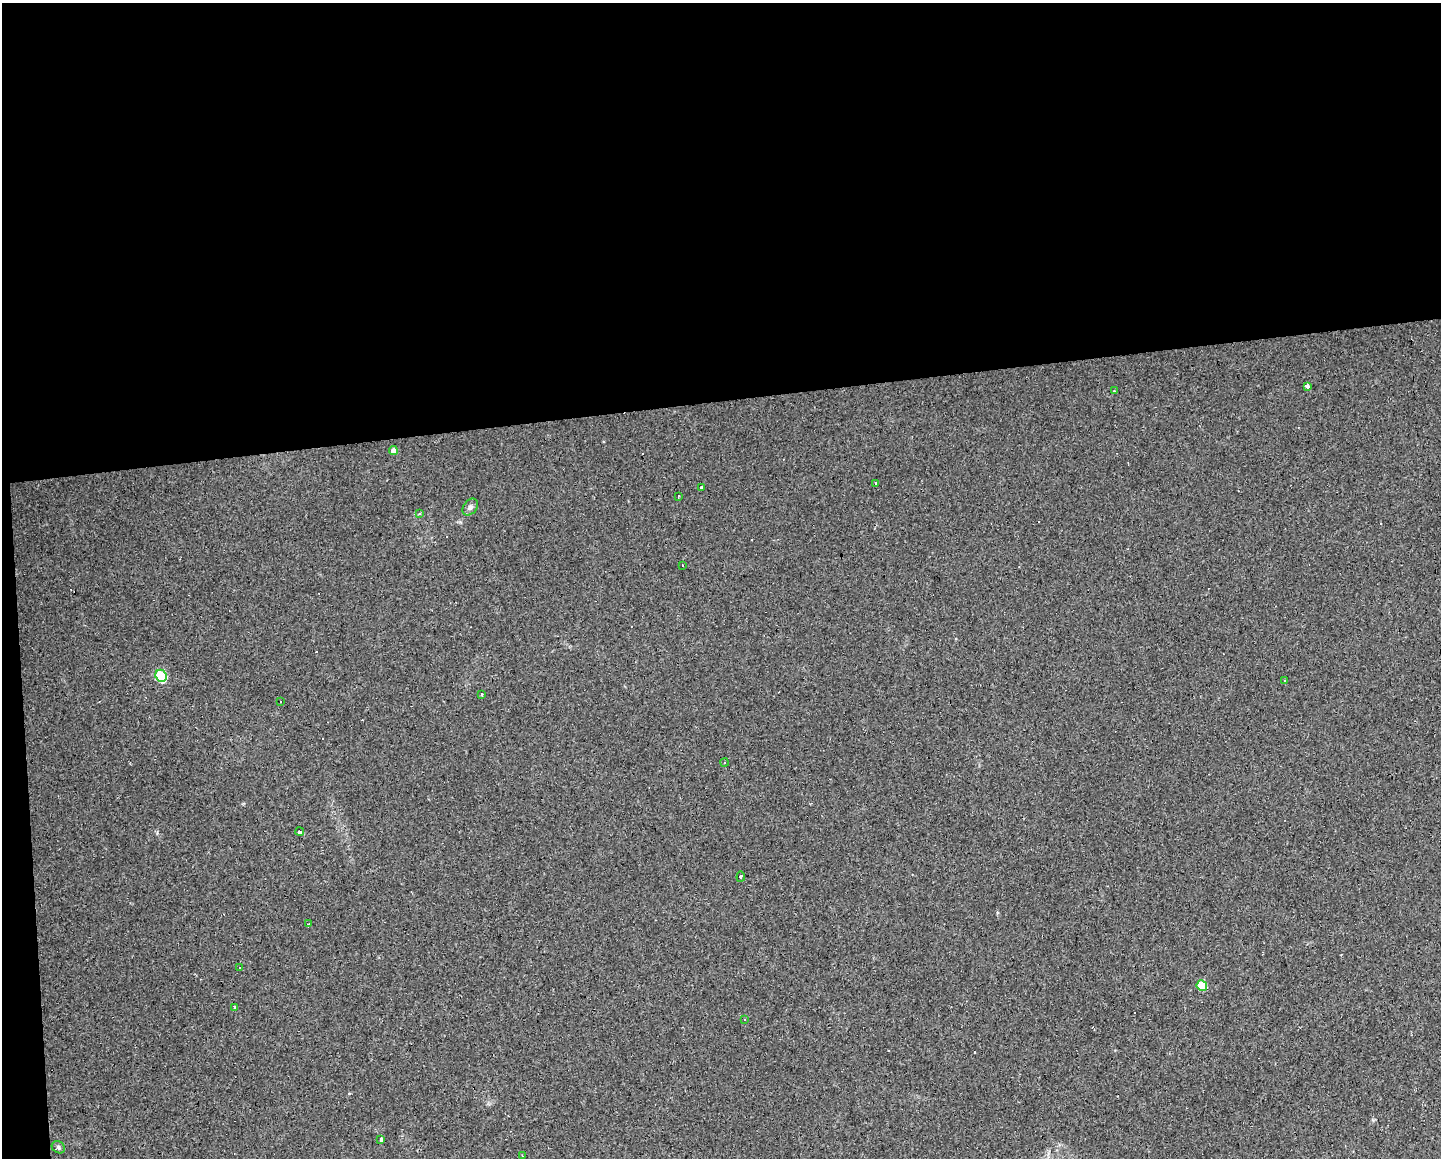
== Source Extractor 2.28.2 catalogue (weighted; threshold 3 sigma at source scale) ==
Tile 1 of 3 x 4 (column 1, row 1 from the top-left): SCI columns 19-1457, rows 3471-4626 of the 4387 x 4755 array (HDU 1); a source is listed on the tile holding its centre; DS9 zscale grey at full resolution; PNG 1443 x 1160 px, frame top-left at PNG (2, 3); each listed source drawn as its Kron ellipse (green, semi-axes under 4 px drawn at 4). Shown black and unused: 36% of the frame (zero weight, under 2 of 3 exposures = <1% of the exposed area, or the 3 px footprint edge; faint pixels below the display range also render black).
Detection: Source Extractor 2.28.2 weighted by HDU 2 'WHT'; one run over the whole footprint, this tile lists its part. Background 0.0171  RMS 0.006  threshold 0.027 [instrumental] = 3 sigma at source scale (4.5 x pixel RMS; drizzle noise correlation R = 1.50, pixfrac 1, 0.0396/0.0396 arcsec/px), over >= 5 px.
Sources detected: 33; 9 cosmic-ray / hot-pixel residue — neither listed nor drawn; the other 24 listed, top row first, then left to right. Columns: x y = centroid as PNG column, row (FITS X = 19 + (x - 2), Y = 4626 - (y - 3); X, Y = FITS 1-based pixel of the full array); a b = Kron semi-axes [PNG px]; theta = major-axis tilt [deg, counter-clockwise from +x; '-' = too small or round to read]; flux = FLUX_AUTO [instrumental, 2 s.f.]
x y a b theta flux
1307 386 3 3 - 31
1114 391 3 2 - 1.3
393 451 4 4 - 4
875 484 3 3 - 6.5
701 488 4 3 - 2.7
678 496 3 2 - 0.47
470 507 9 6 52 1.9
420 513 4 3 - 0.75
682 565 3 2 - 0.73
161 676 6 5 - 34
1285 680 3 2 - 0.43
481 695 3 3 - 1.2
280 702 2 2 - 0.69
724 762 4 4 - 1
300 832 4 3 - 8.5
741 877 5 3 - 0.72
308 924 3 2 - 0.78
239 968 3 3 - 1
1202 986 5 5 - 17
234 1007 3 3 - 4.5
745 1020 3 3 - 7.9
381 1140 4 3 - 15
58 1147 7 5 -36 1.3
523 1156 3 2 - 0.51